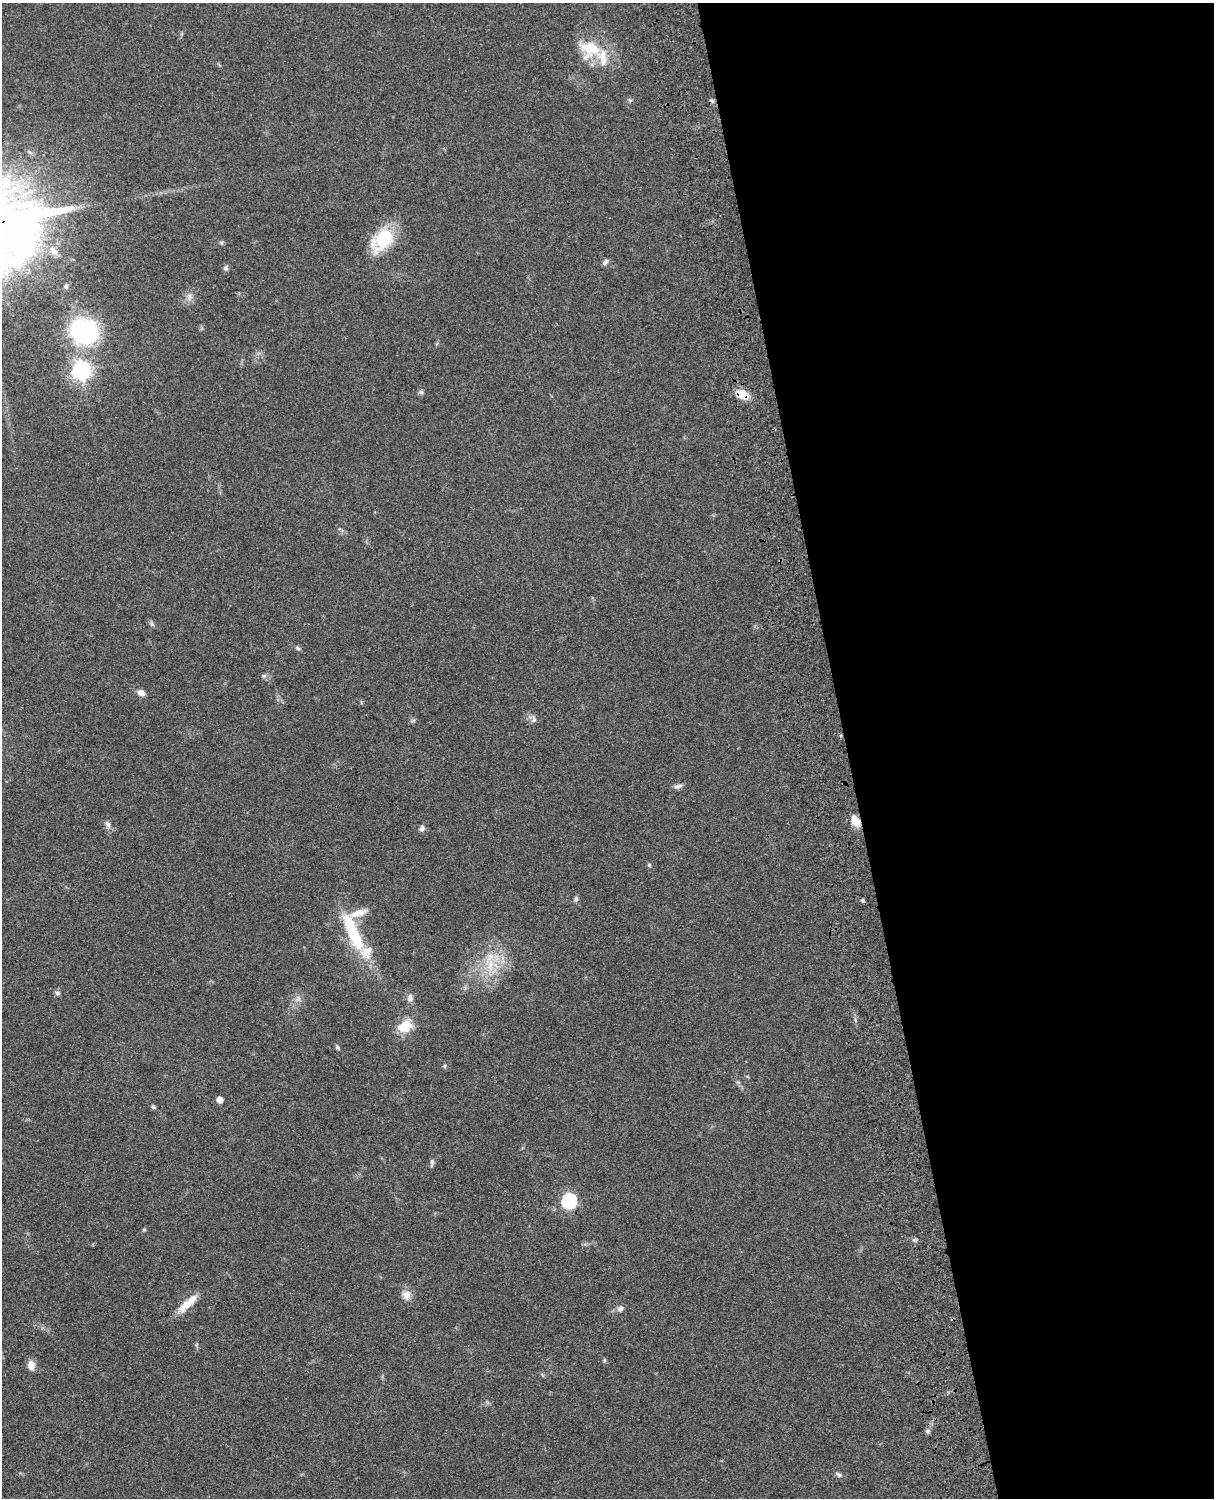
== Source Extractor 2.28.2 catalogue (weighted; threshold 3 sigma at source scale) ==
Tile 8 of 4 x 3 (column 4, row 2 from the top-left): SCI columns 3757-4968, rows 1773-3268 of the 5087 x 4928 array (HDU 1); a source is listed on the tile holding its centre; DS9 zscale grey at full resolution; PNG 1216 x 1500 px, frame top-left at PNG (2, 3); no overlay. Shown black and unused: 30% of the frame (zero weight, under 3 of 4 exposures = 6% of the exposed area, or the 3 px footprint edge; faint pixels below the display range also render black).
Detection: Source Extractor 2.28.2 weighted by HDU 2 'WHT'; one run over the whole footprint, this tile lists its part. Background 0.0799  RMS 0.0058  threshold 0.0263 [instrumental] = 3 sigma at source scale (4.5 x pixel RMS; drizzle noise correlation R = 1.50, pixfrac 1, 0.05/0.05 arcsec/px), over >= 5 px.
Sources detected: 52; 1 cosmic-ray / hot-pixel residue — not listed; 4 inside a brighter listed object's ellipse — not listed separately; the other 47 listed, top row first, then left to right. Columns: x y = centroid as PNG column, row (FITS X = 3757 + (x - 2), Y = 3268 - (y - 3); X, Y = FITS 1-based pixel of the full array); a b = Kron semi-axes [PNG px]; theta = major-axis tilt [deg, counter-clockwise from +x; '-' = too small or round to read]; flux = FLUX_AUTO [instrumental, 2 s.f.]
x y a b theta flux
182 34 6 4 71 0.8
590 49 29 24 -7 22
630 100 6 4 -44 0.94
382 239 31 19 49 29
54 251 16 10 -33 6.3
605 262 8 5 45 1.7
226 268 8 6 63 1.4
66 286 8 6 59 1.5
189 297 11 7 -76 2.9
84 331 23 21 -24 89
81 370 8 8 - 240
421 392 6 6 - 1.2
743 394 12 8 -20 11
152 624 7 5 -45 1.2
298 648 7 5 -28 1.1
264 676 7 4 1 1.1
141 693 9 7 -24 3.3
534 719 10 6 -84 1.7
413 720 7 4 2 0.96
678 786 12 6 17 2
856 821 14 9 -59 6.7
108 824 11 6 -67 2.3
422 828 8 6 73 1.9
649 865 5 4 - 0.83
576 899 7 6 - 1.3
863 900 5 5 - 1
353 932 53 14 -66 35
490 965 24 12 -82 14
58 993 7 5 -5 1.3
410 998 10 8 89 2.7
298 999 10 9 - 3.1
405 1026 21 15 28 11
338 1047 7 4 -39 1
444 1066 5 5 - 0.81
220 1100 5 5 - 5.1
153 1106 6 5 - 1.1
432 1161 9 5 89 1.5
569 1201 7 7 - 88
144 1230 5 4 - 0.67
914 1240 9 3 -5 1.1
406 1295 13 12 - 4.5
186 1305 27 11 44 8.8
620 1309 9 7 38 2.1
604 1360 6 4 90 0.73
31 1365 10 8 -86 4.6
927 1431 7 5 27 1.3
839 1475 8 6 -49 1.5
Overlapping masked pixels (flux is a lower limit): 2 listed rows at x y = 743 394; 856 821